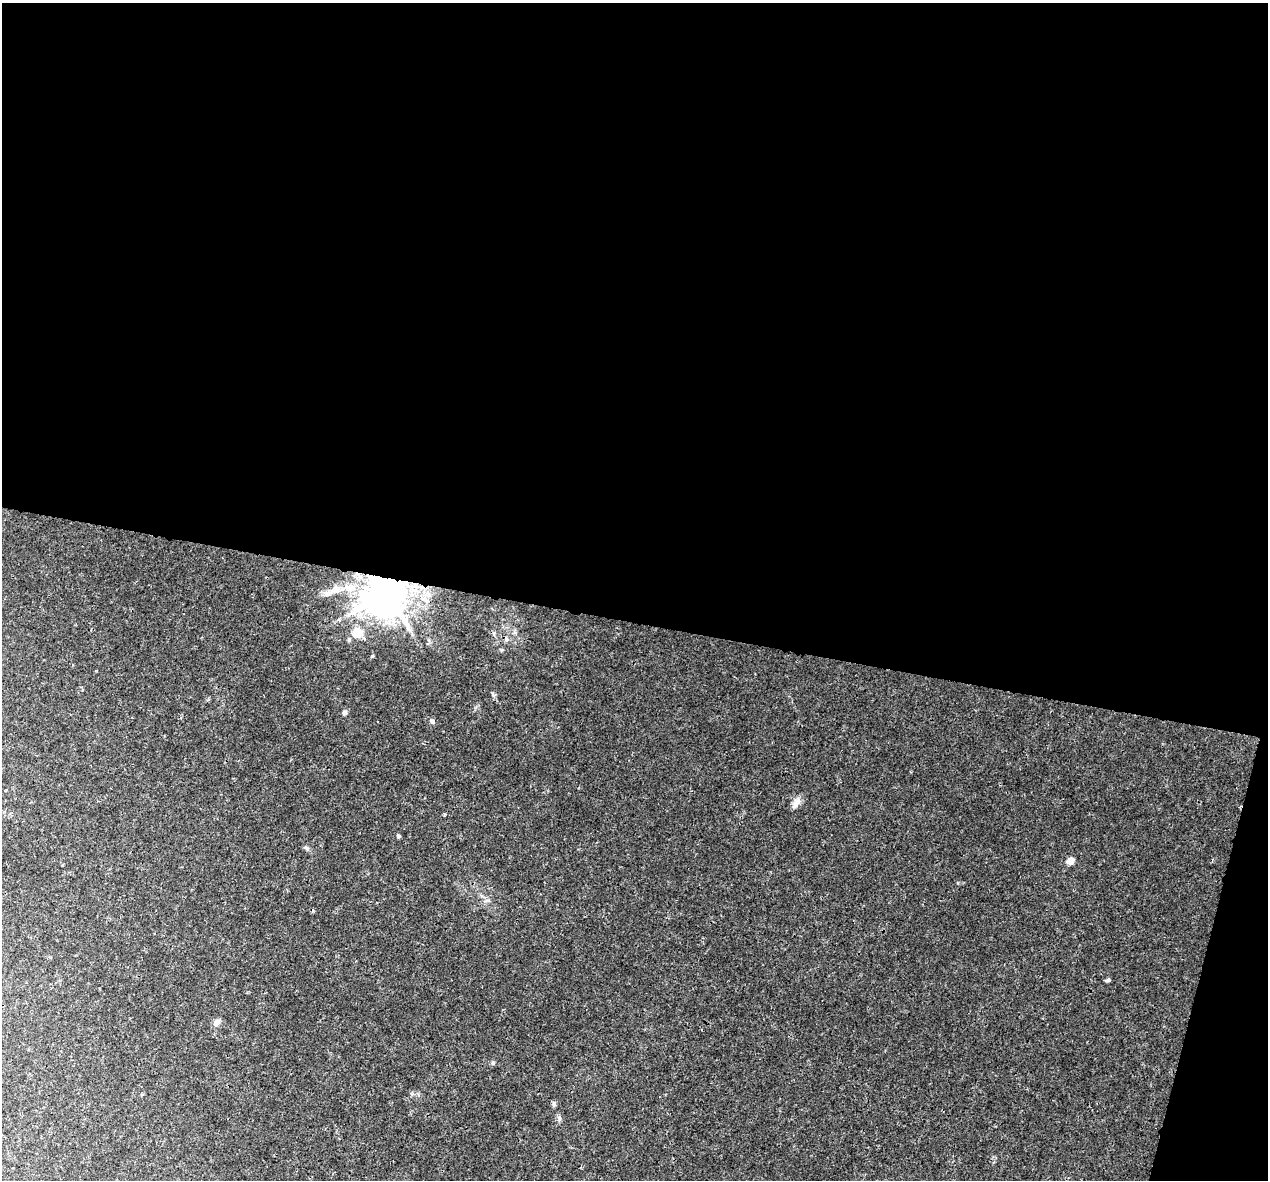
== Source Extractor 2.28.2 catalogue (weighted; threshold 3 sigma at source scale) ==
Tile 4 of 4 x 4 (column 4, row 1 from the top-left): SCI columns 3811-5076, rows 3812-4989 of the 5100 x 5330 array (HDU 1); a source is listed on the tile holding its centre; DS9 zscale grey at full resolution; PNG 1270 x 1182 px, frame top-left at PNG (2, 3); no overlay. Shown black and unused: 55% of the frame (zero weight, under 3 of 4 exposures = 5% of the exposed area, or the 3 px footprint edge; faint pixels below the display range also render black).
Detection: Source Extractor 2.28.2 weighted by HDU 2 'WHT'; one run over the whole footprint, this tile lists its part. Background 0.00805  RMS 0.0014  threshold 0.00609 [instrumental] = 3 sigma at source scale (4.5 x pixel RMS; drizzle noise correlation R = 1.50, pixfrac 1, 0.0396/0.0396 arcsec/px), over >= 5 px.
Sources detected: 15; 1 cosmic-ray / hot-pixel residue — not listed; the other 14 listed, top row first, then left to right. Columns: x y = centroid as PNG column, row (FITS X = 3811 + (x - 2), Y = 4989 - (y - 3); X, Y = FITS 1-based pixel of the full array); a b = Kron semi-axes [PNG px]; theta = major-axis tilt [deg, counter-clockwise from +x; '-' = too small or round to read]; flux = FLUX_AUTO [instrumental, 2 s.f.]
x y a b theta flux
336 589 14 10 -10 1.3
387 592 12 11 - 480
357 633 11 10 - 2.5
372 656 5 4 - 0.15
344 712 6 5 - 0.37
432 721 6 5 - 0.28
796 802 17 7 61 0.81
398 836 5 5 - 0.25
306 848 7 5 -40 0.29
1070 861 6 6 - 1.3
1108 980 6 5 - 0.24
216 1023 9 8 - 0.61
493 1063 6 4 47 0.19
554 1104 7 5 79 0.3
Overlapping masked pixels (flux is a lower limit): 1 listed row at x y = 387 592